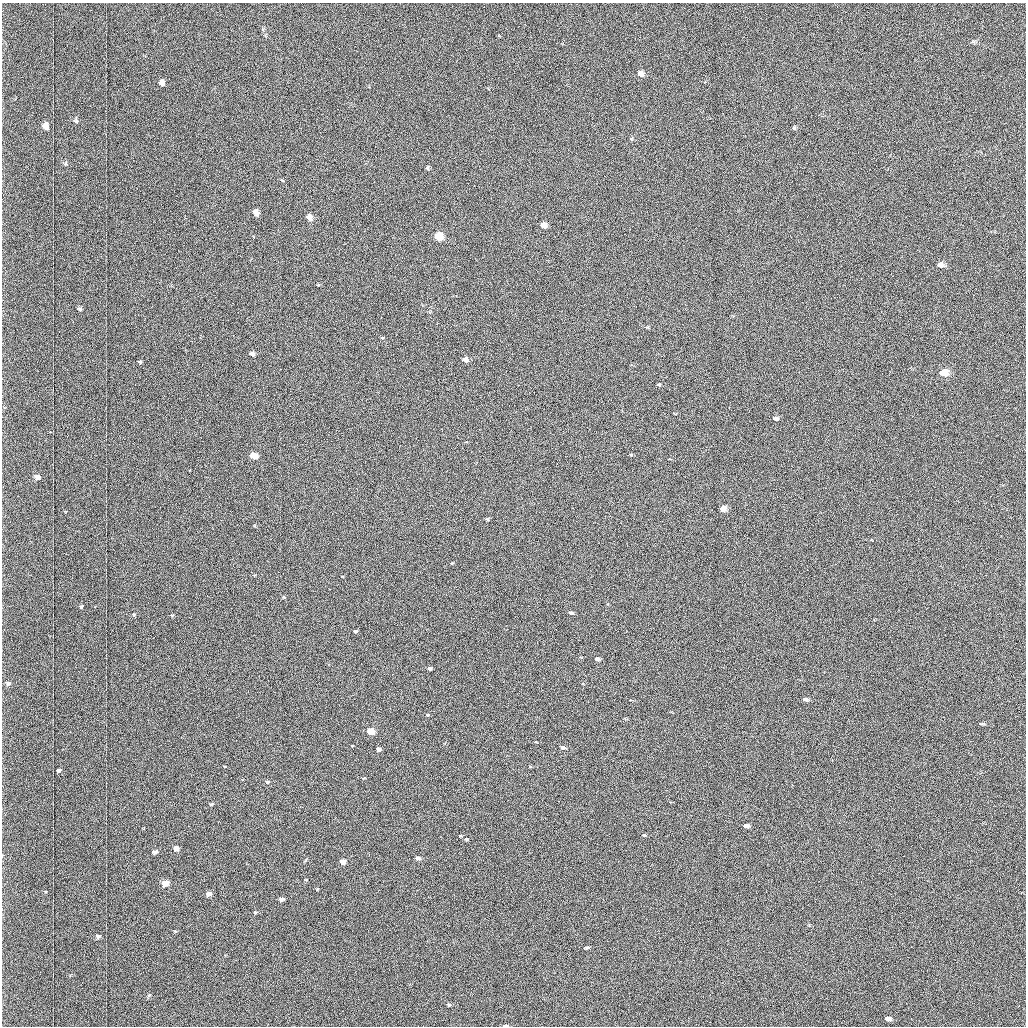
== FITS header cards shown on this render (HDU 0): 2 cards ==
NAXIS1  =                 1024 /fastest changing axis
NAXIS2  =                 1024 /next to fastest changing axis

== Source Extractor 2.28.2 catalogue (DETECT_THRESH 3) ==
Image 1024 x 1024 px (HDU 0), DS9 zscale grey, 1 PNG px = 1 image px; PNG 1028 x 1028 px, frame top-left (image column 1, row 1024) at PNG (2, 3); no overlay
Background 1030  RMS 5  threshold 15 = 3 sigma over >= 5 px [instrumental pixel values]
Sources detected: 65; all 65 listed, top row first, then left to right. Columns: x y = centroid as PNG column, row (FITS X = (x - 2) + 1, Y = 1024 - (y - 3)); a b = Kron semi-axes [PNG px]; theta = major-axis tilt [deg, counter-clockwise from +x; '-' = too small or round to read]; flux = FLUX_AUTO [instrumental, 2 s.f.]
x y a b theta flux
973 42 6 4 19 440
640 74 6 5 - 1900
162 83 6 5 - 2000
76 121 6 5 - 670
46 126 7 6 - 2900
631 139 5 3 - 280
65 164 7 5 55 530
427 168 4 3 - 480
282 180 5 3 - 260
256 212 6 4 -65 1600
309 217 5 4 - 2900
543 225 5 5 - 3700
439 237 6 5 - 19000
940 265 7 5 -11 1600
80 309 5 5 - 610
252 354 6 5 - 1400
465 359 5 4 - 2400
140 362 5 4 - 450
943 373 6 5 - 9700
659 384 4 3 - 370
775 418 6 4 -5 750
254 456 5 4 - 8400
37 477 6 5 - 2300
722 509 5 4 - 4800
487 519 4 3 - 360
284 597 5 4 - 380
81 606 4 3 - 450
571 613 4 3 - 650
134 614 5 3 - 370
172 615 6 3 -1 360
355 631 5 4 - 760
597 659 4 4 - 1500
429 668 5 4 - 930
8 683 7 5 7 960
805 699 7 4 -7 1400
428 715 5 4 - 400
981 724 6 3 1 390
371 731 5 4 - 10000
536 742 5 3 - 260
562 747 6 4 -9 1000
379 749 5 4 - 1400
59 770 5 4 - 610
267 782 6 5 - 790
211 804 6 4 27 480
746 826 6 4 -12 1700
644 835 5 4 - 380
460 836 4 4 - 320
466 839 6 4 0 490
176 848 5 4 - 2700
155 852 5 4 - 1300
2 855 4 3 - 270
418 858 6 5 - 970
343 861 5 4 - 3400
165 883 6 4 37 6200
317 889 5 3 - 250
209 894 5 4 - 2200
282 899 5 4 - 1100
255 912 6 4 40 470
175 931 4 4 - 320
98 936 6 5 - 850
586 948 6 4 8 540
149 995 5 4 - 420
449 1005 5 5 - 480
887 1018 7 5 -17 1400
505 1025 5 3 - 1100
At the frame edge (FLAGS 8, measured only in part): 2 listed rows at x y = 2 855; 505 1025

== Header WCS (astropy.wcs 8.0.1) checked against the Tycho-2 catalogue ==
Header WCS as astropy/WCSLIB reads it (applying the file's SIP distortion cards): RA---TAN-SIP/DEC--TAN-SIP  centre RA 03:06:50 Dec +48:56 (46.71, +48.94 deg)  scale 1.67 arcsec/px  FOV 28.5' x 28.5'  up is -179 deg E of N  parity flipped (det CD > 0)
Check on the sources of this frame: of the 60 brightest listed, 21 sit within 2.5 arcsec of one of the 34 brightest Tycho-2 stars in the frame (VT <= 12.17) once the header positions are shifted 0.23 arcsec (0.06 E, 0.22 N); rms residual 0.96 arcsec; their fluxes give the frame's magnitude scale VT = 19.67 - 2.5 log10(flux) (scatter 0.23 mag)
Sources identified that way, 21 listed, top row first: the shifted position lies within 2.5 arcsec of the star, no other Tycho-2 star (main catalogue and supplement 1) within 5.0 arcsec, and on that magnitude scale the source's flux lands within +1.5 / -3 mag of the star's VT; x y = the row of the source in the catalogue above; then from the Tycho-2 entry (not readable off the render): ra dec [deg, ICRS J2000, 3 dp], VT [Tycho-2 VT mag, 2 dp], TYC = Tycho-2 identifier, HIP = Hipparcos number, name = IAU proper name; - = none
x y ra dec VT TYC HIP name
640 74 46.616 +48.736 11.76 3314-1619-1 - -
46 126 47.035 +48.756 11.63 3318-1002-1 - -
309 217 46.851 +48.800 10.96 3318-412-1 - -
543 225 46.686 +48.806 10.73 3318-1207-1 - -
439 237 46.759 +48.810 9.54 3318-20-1 - -
940 265 46.407 +48.826 11.40 3318-1121-1 - -
252 354 46.893 +48.863 11.43 3318-844-1 - -
943 373 46.405 +48.876 9.33 3318-744-1 - -
775 418 46.524 +48.896 11.94 3318-478-1 - -
254 456 46.892 +48.911 10.59 3318-510-1 - -
37 477 47.045 +48.919 11.50 3318-988-1 - -
722 509 46.562 +48.938 10.40 3318-18-1 - -
805 699 46.505 +49.027 11.73 3318-502-1 - -
371 731 46.813 +49.039 9.70 3318-216-1 - -
746 826 46.548 +49.085 12.06 3318-1128-1 - -
176 848 46.952 +49.092 11.30 3318-80-1 - -
343 861 46.834 +49.100 10.69 3318-1528-1 - -
165 883 46.960 +49.108 10.19 3318-1062-1 - -
209 894 46.930 +49.114 11.35 3318-390-1 - -
282 899 46.878 +49.117 12.15 3318-918-1 - -
505 1025 46.721 +49.177 11.40 3318-150-1 - -